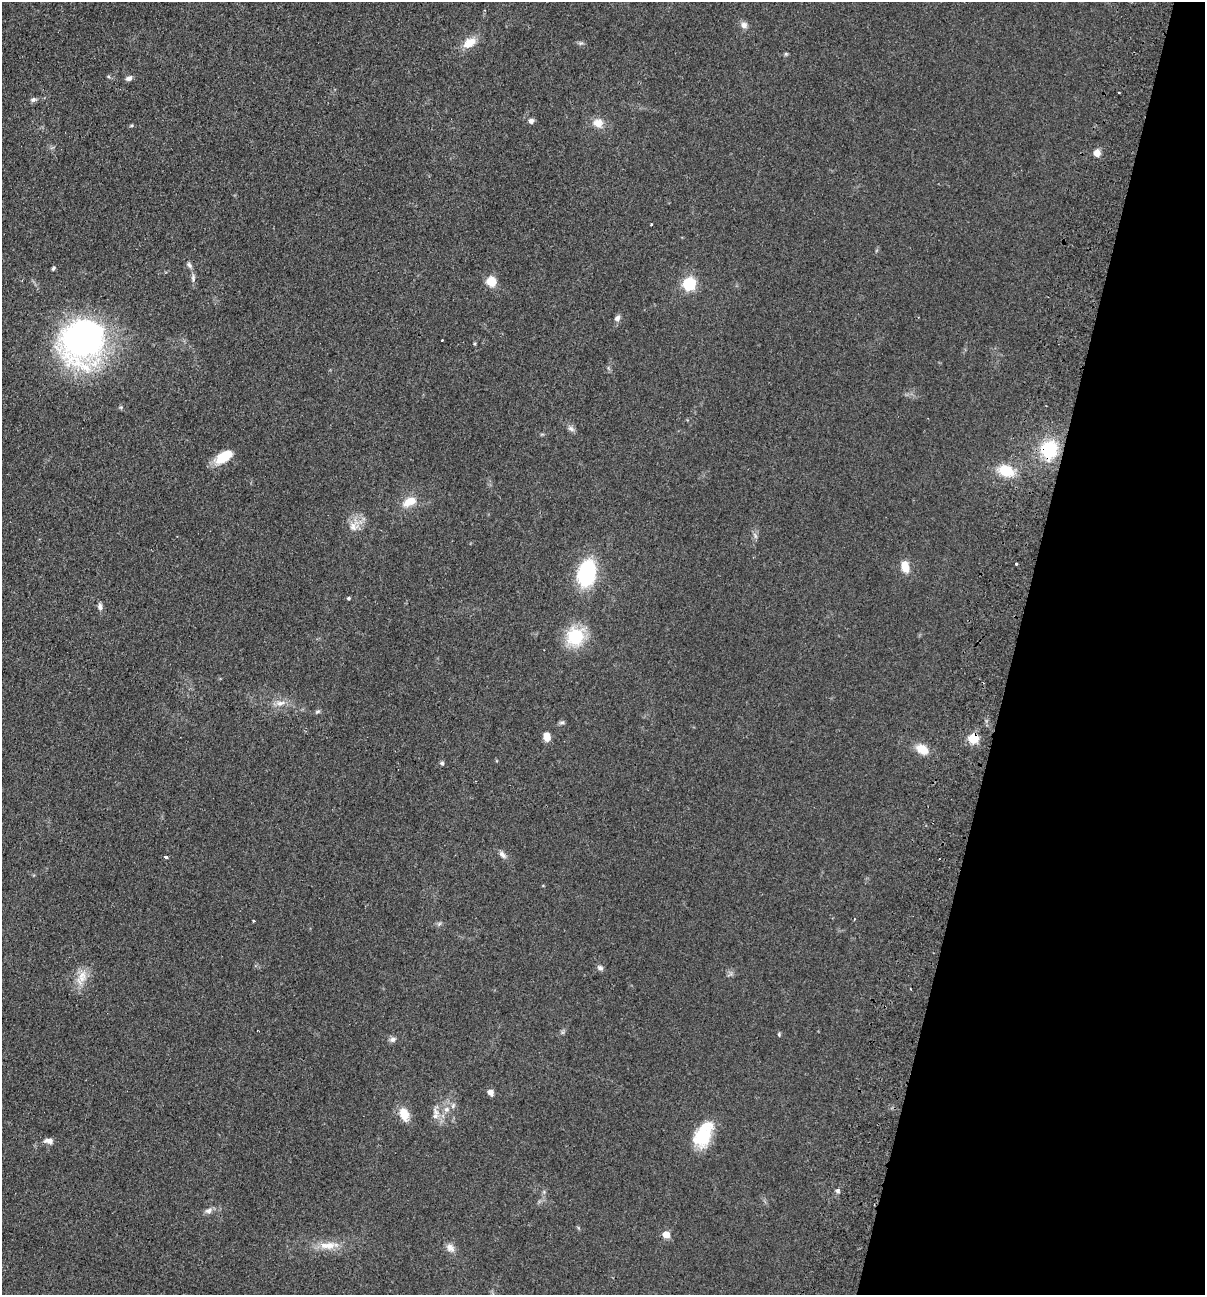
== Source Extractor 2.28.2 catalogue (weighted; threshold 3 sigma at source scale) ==
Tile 8 of 4 x 4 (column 4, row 2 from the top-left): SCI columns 3920-5122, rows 2607-3899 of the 5308 x 5212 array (HDU 1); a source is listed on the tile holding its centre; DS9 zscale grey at full resolution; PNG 1207 x 1297 px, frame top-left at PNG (2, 2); no overlay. Shown black and unused: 16% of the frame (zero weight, under 2 of 3 exposures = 3% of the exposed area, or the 3 px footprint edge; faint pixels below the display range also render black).
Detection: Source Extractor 2.28.2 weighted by HDU 2 'WHT'; one run over the whole footprint, this tile lists its part. Background 0.0596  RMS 0.0088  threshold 0.0398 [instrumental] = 3 sigma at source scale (4.5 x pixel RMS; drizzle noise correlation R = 1.50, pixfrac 1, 0.05/0.05 arcsec/px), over >= 5 px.
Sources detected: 59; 3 cosmic-ray / hot-pixel residue — not listed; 1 inside a brighter listed object's ellipse — not listed separately; the other 55 listed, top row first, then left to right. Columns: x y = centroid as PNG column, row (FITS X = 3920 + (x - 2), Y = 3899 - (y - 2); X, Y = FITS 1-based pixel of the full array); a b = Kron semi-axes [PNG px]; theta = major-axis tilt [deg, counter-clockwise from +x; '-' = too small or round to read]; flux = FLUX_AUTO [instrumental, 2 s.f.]
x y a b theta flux
744 25 9 8 - 3.9
469 42 18 11 32 12
581 43 6 6 - 1.7
786 54 5 5 - 1.2
129 78 8 6 27 3.1
33 100 8 6 25 2.2
531 121 6 6 - 3.4
598 123 12 10 -21 8.9
1097 153 6 5 - 9.5
651 224 3 2 - 0.95
189 265 9 5 -65 2.3
53 268 5 4 - 1.3
193 278 10 5 86 2.6
492 282 6 5 - 29
689 284 6 6 - 140
617 318 8 6 48 3.1
442 340 3 2 - 0.74
82 341 52 48 59 230
571 429 10 6 -30 2.9
1049 449 18 15 80 47
224 457 21 11 32 19
1006 471 15 10 -17 26
409 502 21 11 29 13
354 526 18 14 54 11
1016 564 3 3 - 2.1
905 567 14 9 -78 10
587 573 18 12 78 100
349 598 4 4 - 1.3
100 606 10 5 -82 3.3
575 636 20 18 74 42
281 703 13 7 2 5.8
318 711 7 5 18 1.5
562 723 8 4 1 1.7
547 736 9 7 -85 8.8
973 739 5 5 - 68
922 749 13 9 -30 14
442 763 5 5 - 1.4
502 855 12 6 -48 3.6
165 857 4 3 - 6
253 921 3 2 - 1
600 968 8 6 -30 2.5
82 976 20 11 64 12
779 1035 5 4 - 1
392 1039 8 6 8 2.9
490 1092 5 5 - 7.9
446 1109 8 8 - 4.7
435 1113 20 7 -89 6.5
404 1114 16 10 -73 13
703 1134 30 17 64 37
50 1140 10 7 -21 3.8
838 1191 6 5 - 1.8
209 1211 10 8 20 3.7
666 1234 5 5 - 18
328 1245 25 10 3 14
450 1248 12 9 -38 5.3
Overlapping masked pixels (flux is a lower limit): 2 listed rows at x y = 1049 449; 973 739